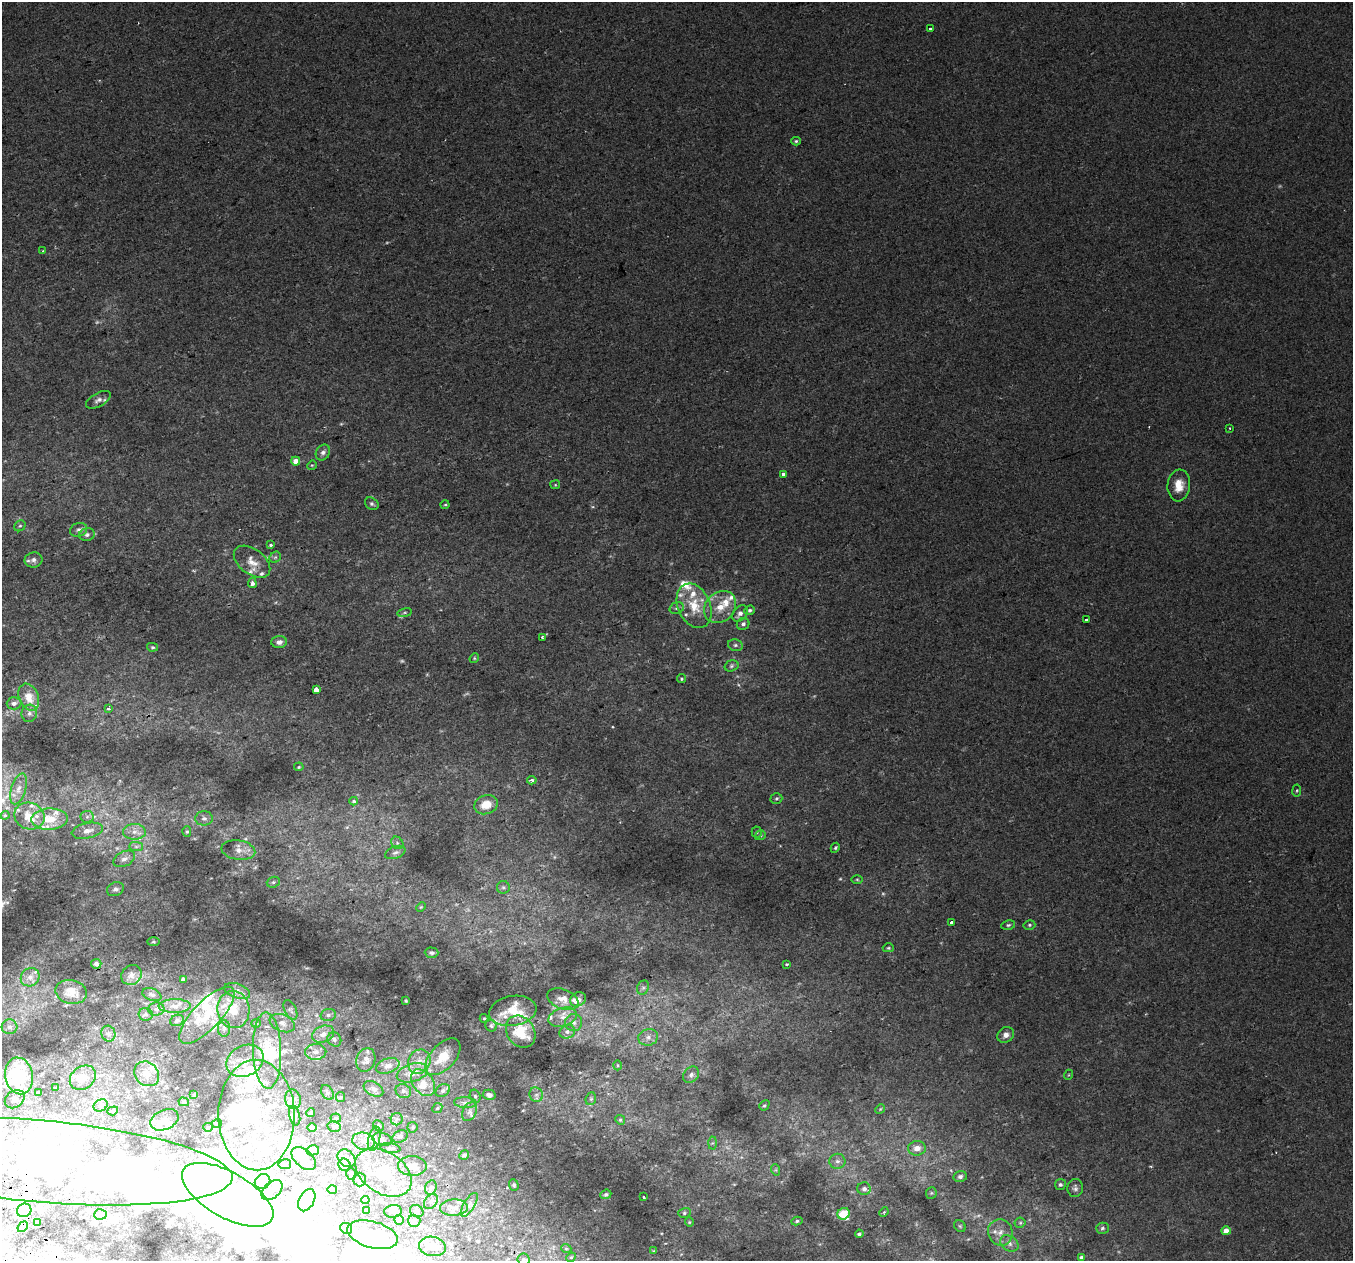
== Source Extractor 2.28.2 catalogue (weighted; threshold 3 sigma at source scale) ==
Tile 7 of 4 x 4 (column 3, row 2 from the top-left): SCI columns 2743-4093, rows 2655-3913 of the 5483 x 5253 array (HDU 1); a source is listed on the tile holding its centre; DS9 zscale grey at full resolution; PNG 1355 x 1263 px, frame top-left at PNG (2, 2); each listed source drawn as its Kron ellipse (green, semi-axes under 4 px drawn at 4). Shown black and unused: <1% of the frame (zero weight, under 2 of 3 exposures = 2% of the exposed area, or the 3 px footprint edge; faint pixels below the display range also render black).
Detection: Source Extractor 2.28.2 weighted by HDU 2 'WHT'; one run over the whole footprint, this tile lists its part. Background 0.00652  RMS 0.006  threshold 0.0272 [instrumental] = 3 sigma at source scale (4.5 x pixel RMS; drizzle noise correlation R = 1.50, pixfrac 1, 0.0396/0.0396 arcsec/px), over >= 5 px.
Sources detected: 354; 10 too faint to see at this stretch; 43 inside a brighter object's white glare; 2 cosmic-ray / hot-pixel residue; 1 long thin detection or spike segment (spike, bleed or trail) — neither listed nor drawn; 70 inside a brighter listed object's ellipse — not listed separately; the other 228 listed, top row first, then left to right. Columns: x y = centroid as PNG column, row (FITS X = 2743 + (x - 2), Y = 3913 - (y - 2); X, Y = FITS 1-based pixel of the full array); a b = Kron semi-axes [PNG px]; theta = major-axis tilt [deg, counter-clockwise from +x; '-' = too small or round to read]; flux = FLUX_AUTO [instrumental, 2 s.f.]
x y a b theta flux
931 29 3 3 - 8.5
796 141 5 4 - 0.93
43 251 4 3 - 0.69
98 400 13 6 29 3.1
1230 428 3 2 - 0.63
323 452 8 6 56 2.3
296 461 4 4 - 6.3
312 465 5 4 - 0.7
784 474 4 3 - 7.3
555 485 5 4 - 0.71
1179 485 16 11 85 8.7
372 504 7 5 -35 1.4
445 505 4 4 - 0.65
20 526 6 5 - 0.99
79 530 9 6 20 2.5
87 535 8 6 17 2
270 545 3 3 - 1.9
275 557 6 5 - 0.95
33 560 9 7 10 2.1
252 562 21 12 -37 7.2
252 583 5 4 - 2.3
694 606 23 16 -66 17
720 607 17 14 45 11
677 608 7 5 17 1.4
750 610 5 4 - 1.3
405 613 7 4 9 1
740 614 9 6 51 3
1086 619 4 3 - 1.7
743 624 6 6 - 1.8
542 637 3 3 - 1.1
279 642 8 6 3 2.8
735 645 7 6 - 1.6
152 647 5 4 - 0.84
474 658 5 4 - 0.69
731 666 7 5 17 1.3
682 679 4 4 - 0.83
316 689 4 4 - 8.9
29 697 14 9 -67 8.8
14 703 7 6 - 2.1
109 709 3 3 - 2.7
29 713 9 8 - 2.6
299 767 5 4 - 0.62
532 780 4 4 - 2
18 789 16 7 73 4
1297 790 6 4 82 0.74
776 798 6 5 - 1
354 801 4 3 - 0.87
486 805 12 9 20 9
5 815 4 4 - 0.57
29 816 15 13 -20 8.5
87 817 6 6 - 1.4
204 818 9 7 0 2
50 819 18 10 2 12
87 831 16 7 12 4.6
134 832 11 8 1 4.3
187 832 5 4 - 0.88
757 832 5 5 - 0.75
760 835 6 4 20 0.88
397 843 7 5 -47 1.3
136 847 7 4 0 1.4
835 848 5 4 - 0.8
238 850 17 9 -8 5.6
395 852 11 6 21 2.1
124 859 11 7 28 3
857 879 5 3 - 0.66
273 882 7 5 21 1.3
503 887 6 6 - 1.2
115 889 9 6 26 2.1
421 907 5 4 - 0.66
951 922 4 3 - 2.2
1008 925 7 4 10 1.1
1029 925 6 4 13 1
153 942 6 3 1 0.71
888 948 5 4 - 0.83
432 953 7 5 -3 1.4
96 964 5 5 - 1.5
787 964 3 3 - 0.97
131 975 10 9 - 3
30 977 10 8 40 3.8
183 979 4 3 - 1.1
643 988 7 5 67 1.4
237 991 13 7 -19 2.7
71 992 16 11 -13 6.1
152 995 10 6 -20 1.5
563 999 16 10 -21 5
578 999 8 6 33 2.3
406 1001 3 2 - 0.6
175 1006 16 7 1 4.2
156 1009 8 6 2 1.9
233 1010 18 16 -84 12
290 1010 11 6 -65 1.5
513 1011 24 15 10 17
146 1014 7 6 - 1.5
207 1015 37 13 46 18
328 1015 8 6 15 1.6
563 1017 15 9 18 5.1
484 1018 4 4 - 0.65
177 1020 7 5 24 1.6
256 1023 5 4 - 0.66
282 1023 13 8 -23 3.8
574 1023 8 8 - 2.6
491 1026 6 5 - 1.1
9 1027 8 7 - 2.7
224 1028 8 6 89 1.6
521 1032 17 13 -54 22
567 1032 8 7 - 2.3
108 1034 8 7 - 1.9
323 1034 11 8 23 4.5
1006 1035 9 7 38 3.6
648 1037 10 8 14 3.1
334 1039 7 6 - 1.6
267 1050 38 14 -88 23
316 1052 10 8 1 3.1
443 1057 22 12 47 14
366 1060 12 9 72 3.5
245 1061 19 15 27 11
419 1062 12 11 - 5.6
618 1065 5 3 - 0.62
388 1066 12 7 18 3.5
412 1073 16 9 17 8.1
147 1074 13 11 -44 6.4
691 1075 9 7 45 2.5
1068 1075 5 3 - 0.52
19 1076 18 14 -79 49
83 1078 14 11 37 6
423 1083 15 10 -54 7.8
56 1088 4 3 - 0.9
373 1089 10 7 -30 2.5
403 1091 8 7 - 1.8
443 1091 8 6 33 1.7
327 1092 8 5 -56 1.2
38 1093 4 4 - 2.1
194 1095 4 3 - 0.66
489 1095 6 5 - 2.4
536 1095 7 6 - 2
475 1096 7 5 -73 1.5
341 1097 5 4 - 0.58
15 1099 11 8 37 2.9
293 1099 10 7 -74 2.9
591 1099 6 5 - 1
184 1102 5 4 - 0.76
465 1103 11 5 -4 2.3
101 1105 7 5 29 1.2
764 1105 5 4 - 0.8
437 1108 5 4 - 0.83
880 1109 5 4 - 0.67
113 1111 5 4 - 0.83
470 1112 10 6 61 2.2
311 1113 4 3 - 0.84
256 1115 55 38 -89 81
295 1115 10 5 -76 1.7
336 1118 5 4 - 0.94
397 1119 6 6 - 1.6
164 1120 15 10 23 4.8
620 1120 5 4 - 0.88
217 1123 5 3 - 0.63
334 1126 6 5 - 1.4
378 1126 6 5 - 0.77
208 1127 5 4 - 0.83
312 1127 4 4 - 2.9
412 1127 5 5 - 0.97
400 1136 8 6 25 1.5
374 1139 12 6 77 2.6
382 1139 10 6 -14 1.6
363 1141 11 8 -15 4.2
712 1143 6 4 88 0.91
390 1148 10 5 -7 1.4
917 1148 9 7 6 4.7
313 1150 6 5 - 1.5
464 1155 5 4 - 1.4
347 1158 10 7 -44 3
304 1159 14 8 -41 6.9
40 1161 193 41 -5 250
837 1161 8 7 - 2.3
285 1164 6 5 - 1.3
344 1165 6 6 - 3.8
412 1166 14 10 -1 6.2
776 1170 6 3 -72 0.73
383 1172 31 20 -33 28
351 1174 6 4 -75 0.75
960 1177 7 5 15 1.6
360 1180 7 6 - 1.5
263 1181 8 7 - 3.2
514 1185 6 4 -69 1.1
1060 1185 5 5 - 1.4
431 1188 7 5 69 1.5
1075 1188 9 8 - 2
864 1189 7 6 - 2.5
272 1190 12 8 41 4.5
332 1190 5 4 - 1.2
931 1193 6 5 - 0.97
606 1194 5 4 - 0.96
228 1195 51 22 -30 190
644 1197 3 3 - 1.4
307 1200 12 7 62 13
365 1200 4 4 - 0.76
431 1202 8 6 51 1.6
469 1205 13 5 58 2.7
454 1207 14 8 2 4.1
24 1210 7 6 - 8.2
366 1210 3 3 - 1
393 1211 9 6 7 2
417 1211 7 6 - 1.3
884 1212 5 3 - 0.7
684 1213 6 5 - 1
100 1214 6 5 - 1.7
843 1214 6 5 - 15
399 1220 5 4 - 2.2
414 1221 6 6 - 2.5
797 1221 6 4 11 1.1
37 1222 3 2 - 0.74
689 1222 4 4 - 0.62
1020 1223 5 5 - 0.87
960 1226 6 5 - 0.99
23 1227 6 4 48 3.8
346 1228 6 5 - 1.1
1102 1228 6 5 - 1.2
1226 1231 5 4 - 5.6
1000 1232 13 12 - 5.3
859 1234 4 3 - 1.3
373 1235 26 13 -15 14
1009 1243 10 7 -33 2.5
432 1246 13 9 -10 5.9
566 1248 5 3 - 0.57
654 1251 3 3 - 0.58
571 1257 5 4 - 0.61
1081 1257 3 3 - 1.1
523 1259 6 6 - 1.1
Overlapping masked pixels (flux is a lower limit): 2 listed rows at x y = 40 1161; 23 1227
Isophote crosses this tile's border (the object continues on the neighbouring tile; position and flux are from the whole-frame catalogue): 2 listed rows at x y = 40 1161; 523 1259
Unlisted compact peaks at least as high as the median listed source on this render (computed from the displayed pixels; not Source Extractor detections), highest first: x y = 306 968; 613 727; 523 1110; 739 685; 1150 1166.